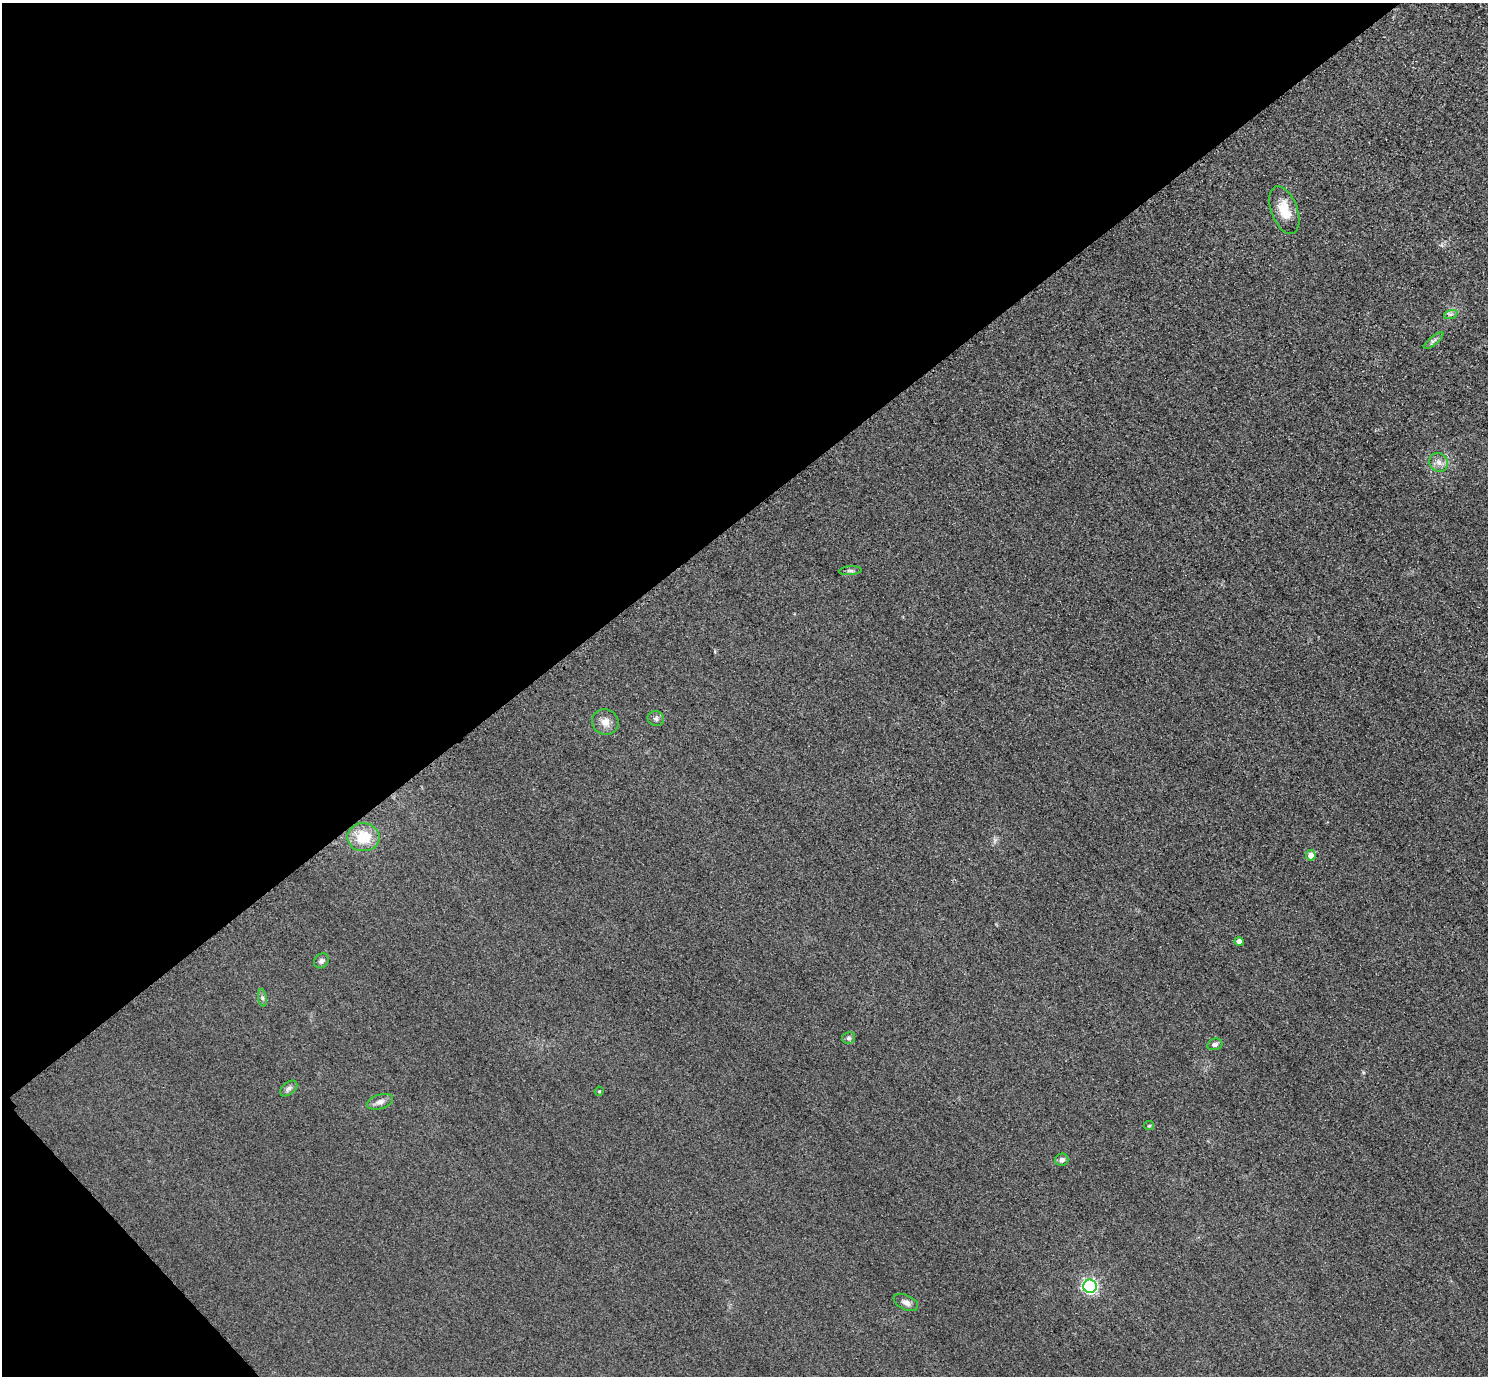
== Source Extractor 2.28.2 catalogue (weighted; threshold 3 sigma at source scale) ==
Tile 5 of 4 x 4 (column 1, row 2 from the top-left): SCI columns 32-1517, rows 2930-4303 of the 6005 x 6003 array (HDU 1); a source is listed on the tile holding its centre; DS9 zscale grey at full resolution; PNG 1490 x 1378 px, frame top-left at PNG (2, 3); each listed source drawn as its Kron ellipse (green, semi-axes under 4 px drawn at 4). Shown black and unused: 39% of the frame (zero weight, under 3 of 4 exposures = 3% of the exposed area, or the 3 px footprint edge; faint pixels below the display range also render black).
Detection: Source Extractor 2.28.2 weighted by HDU 2 'WHT'; one run over the whole footprint, this tile lists its part. Background 0.052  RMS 0.016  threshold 0.0723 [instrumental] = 3 sigma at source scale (4.5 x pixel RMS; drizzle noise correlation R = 1.50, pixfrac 1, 0.05/0.05 arcsec/px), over >= 5 px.
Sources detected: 21; all 21 listed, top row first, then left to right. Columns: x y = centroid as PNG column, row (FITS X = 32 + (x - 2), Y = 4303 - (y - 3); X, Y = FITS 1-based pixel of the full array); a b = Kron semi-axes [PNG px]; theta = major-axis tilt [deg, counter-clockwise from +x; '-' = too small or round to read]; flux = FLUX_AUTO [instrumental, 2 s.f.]
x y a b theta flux
1284 210 25 13 -69 34
1451 314 7 4 18 3.4
1434 341 12 4 39 4.8
1439 462 10 9 - 9.5
850 571 11 4 4 3.8
656 719 8 7 - 5
605 722 13 12 - 14
363 837 16 14 -1 44
1311 855 5 5 - 16
1239 941 4 4 - 9.5
321 961 8 7 - 5.2
262 998 9 4 -82 4
848 1038 6 6 - 3.5
1215 1044 8 5 15 5
289 1088 10 6 39 5.2
599 1091 5 4 - 1.9
380 1102 13 7 18 7.7
1149 1126 5 4 - 1.9
1062 1160 7 6 - 5.6
1090 1286 7 6 - 320
906 1302 13 7 -26 7.6